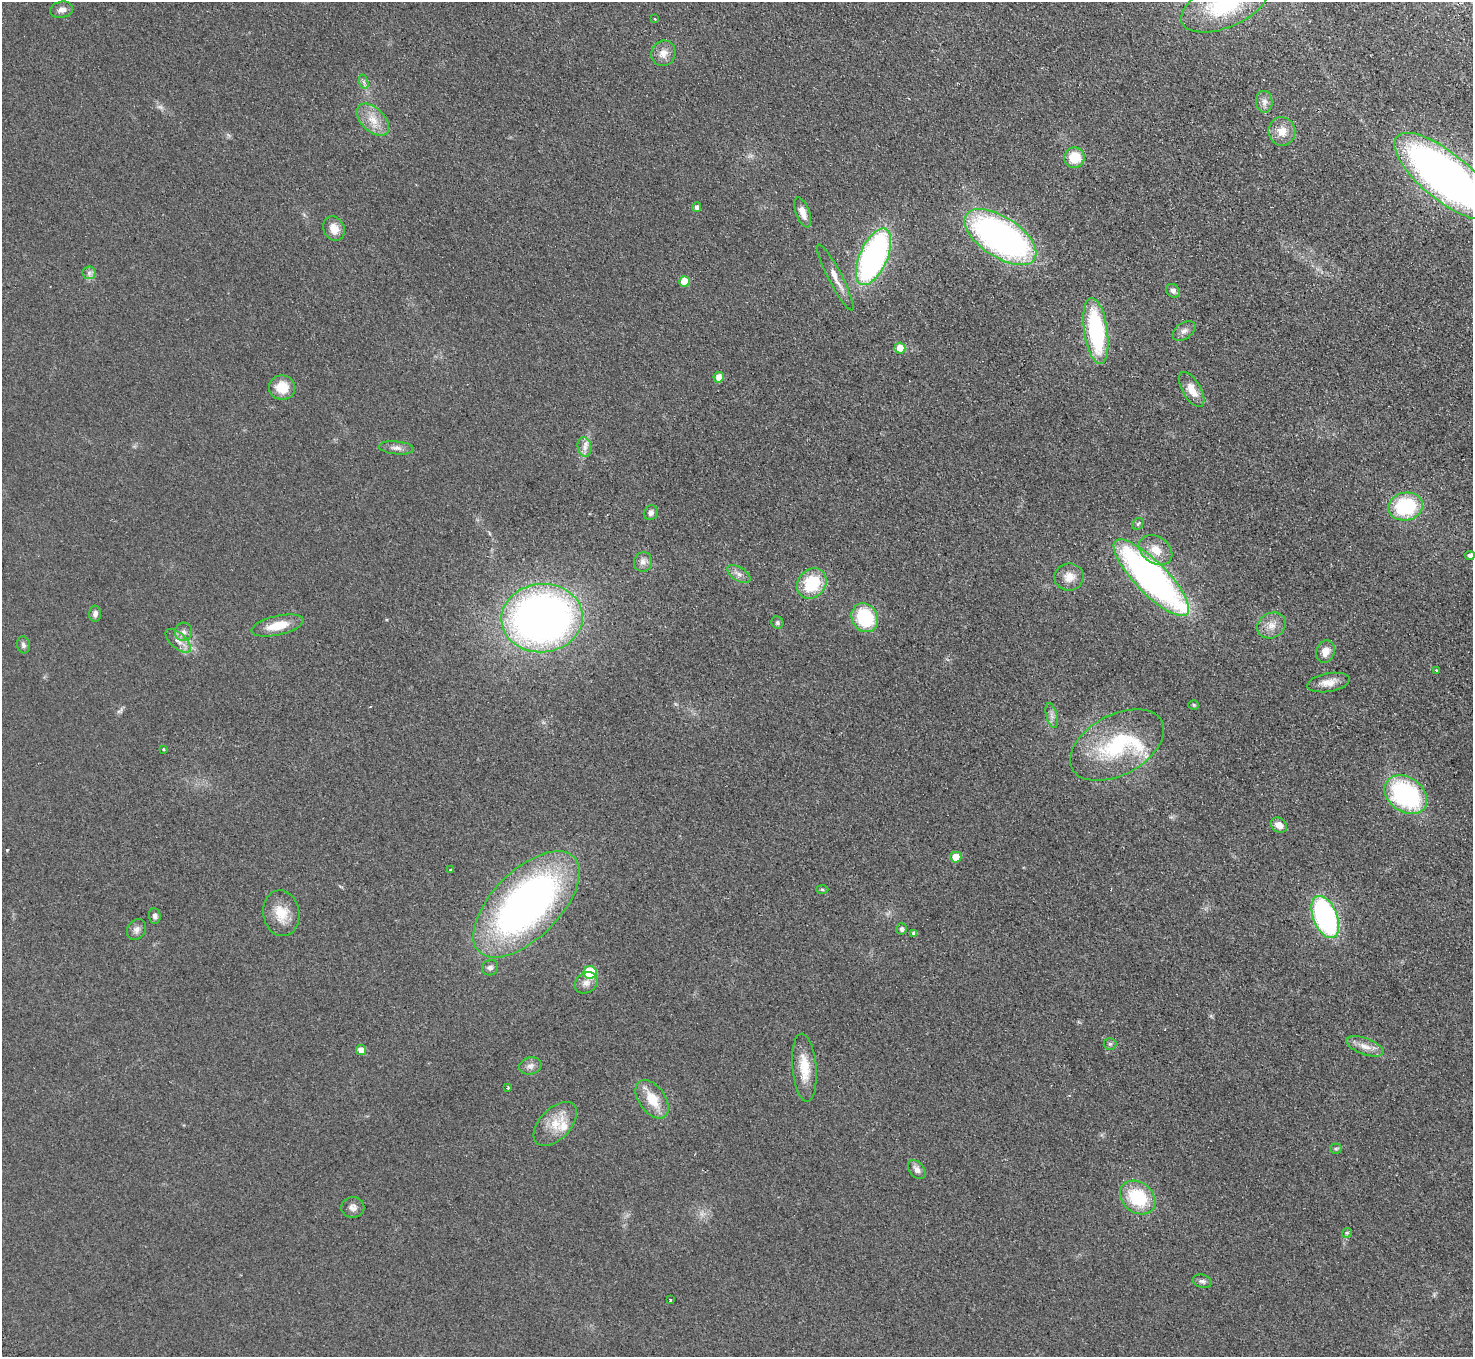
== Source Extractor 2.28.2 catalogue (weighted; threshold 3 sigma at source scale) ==
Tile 10 of 4 x 4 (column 2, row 3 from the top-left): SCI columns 1522-2992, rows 1552-2906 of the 5984 x 5950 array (HDU 1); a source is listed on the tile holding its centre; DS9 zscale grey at full resolution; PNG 1475 x 1359 px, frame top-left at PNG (2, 2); each listed source drawn as its Kron ellipse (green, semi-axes under 4 px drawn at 4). Shown black and unused: <1% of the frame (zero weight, under 2 of 3 exposures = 3% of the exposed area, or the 3 px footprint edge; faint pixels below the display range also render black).
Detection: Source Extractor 2.28.2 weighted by HDU 2 'WHT'; one run over the whole footprint, this tile lists its part. Background 0.0733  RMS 0.01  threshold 0.0457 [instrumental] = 3 sigma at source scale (4.5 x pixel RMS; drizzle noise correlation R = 1.50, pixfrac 1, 0.05/0.05 arcsec/px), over >= 5 px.
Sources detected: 88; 1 too faint to see at this stretch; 2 cosmic-ray / hot-pixel residue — neither listed nor drawn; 2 inside a brighter listed object's ellipse — not listed separately; the other 83 listed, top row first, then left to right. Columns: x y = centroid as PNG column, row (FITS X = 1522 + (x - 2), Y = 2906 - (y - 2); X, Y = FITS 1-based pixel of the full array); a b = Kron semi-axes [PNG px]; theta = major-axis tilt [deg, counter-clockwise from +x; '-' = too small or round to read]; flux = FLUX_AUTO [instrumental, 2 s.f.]
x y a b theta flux
1225 5 46 23 22 91
62 10 11 8 12 5.9
655 19 3 3 - 1.5
663 53 13 12 - 9.2
364 82 7 4 -71 2.3
1264 102 11 8 -84 5.2
373 120 20 11 -44 15
1282 131 14 13 - 12
1074 158 10 10 - 24
1445 176 62 23 -39 680
697 207 5 4 - 3.6
803 212 16 6 -69 8.5
334 229 12 10 -63 9.8
1000 237 41 20 -33 380
873 257 30 14 66 310
89 273 7 6 - 3.1
835 277 37 7 -63 12
684 281 5 5 - 21
1173 291 7 6 - 3.6
1096 331 33 11 -82 110
1184 331 13 8 35 5.2
900 348 5 5 - 20
719 377 5 5 - 9.7
282 388 13 12 - 20
1192 390 19 9 -60 14
585 447 10 7 -78 5.1
396 448 17 6 -6 5.3
1405 506 17 14 12 72
651 513 7 6 - 3.4
1138 524 6 5 - 1.8
1156 550 18 13 -36 17
1470 556 5 4 - 3.7
643 562 9 9 - 5.2
739 574 13 6 -32 5.2
1069 577 15 13 8 12
1151 578 51 16 -46 420
812 584 16 13 48 45
95 614 8 6 89 3.5
542 618 41 34 5 610
865 618 15 13 -61 60
777 623 6 5 - 2.3
277 625 26 9 13 23
1272 625 15 12 29 10
183 632 9 8 - 4.9
178 641 15 7 -42 7.5
23 645 8 6 -75 2.9
1325 652 11 9 72 10
1436 670 3 2 - 1.8
1328 682 21 9 10 11
1194 705 5 4 - 1.3
1052 715 12 5 -76 4.5
1117 745 51 30 28 91
163 749 4 3 - 0.92
1406 795 23 17 -36 140
1279 825 9 7 -35 8.1
956 857 5 5 - 17
450 870 3 2 - 1.2
822 889 6 4 -2 1.2
526 904 67 33 45 460
281 913 23 18 -80 20
155 916 8 6 -85 3.5
1325 917 22 12 -68 210
902 929 5 5 - 2.7
137 930 11 9 57 4.9
914 933 4 4 - 2.9
490 968 8 7 - 3.5
590 972 6 6 - 53
586 983 12 10 37 6.6
1110 1044 6 6 - 2
1365 1046 20 8 -20 9.5
361 1050 5 5 - 8.2
530 1066 11 8 15 5
804 1068 34 12 -85 24
508 1088 3 3 - 1.6
652 1099 21 13 -54 23
555 1124 27 15 46 22
1336 1149 5 5 - 1.5
917 1170 11 7 -50 5.2
1138 1198 19 15 -38 54
353 1207 11 10 - 5.1
1347 1233 5 4 - 1.3
1202 1281 9 6 -15 3.2
670 1300 3 3 - 2.3
Overlapping masked pixels (flux is a lower limit): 1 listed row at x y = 873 257
Isophote crosses this tile's border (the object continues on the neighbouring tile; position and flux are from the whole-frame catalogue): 2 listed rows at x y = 1225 5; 1445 176